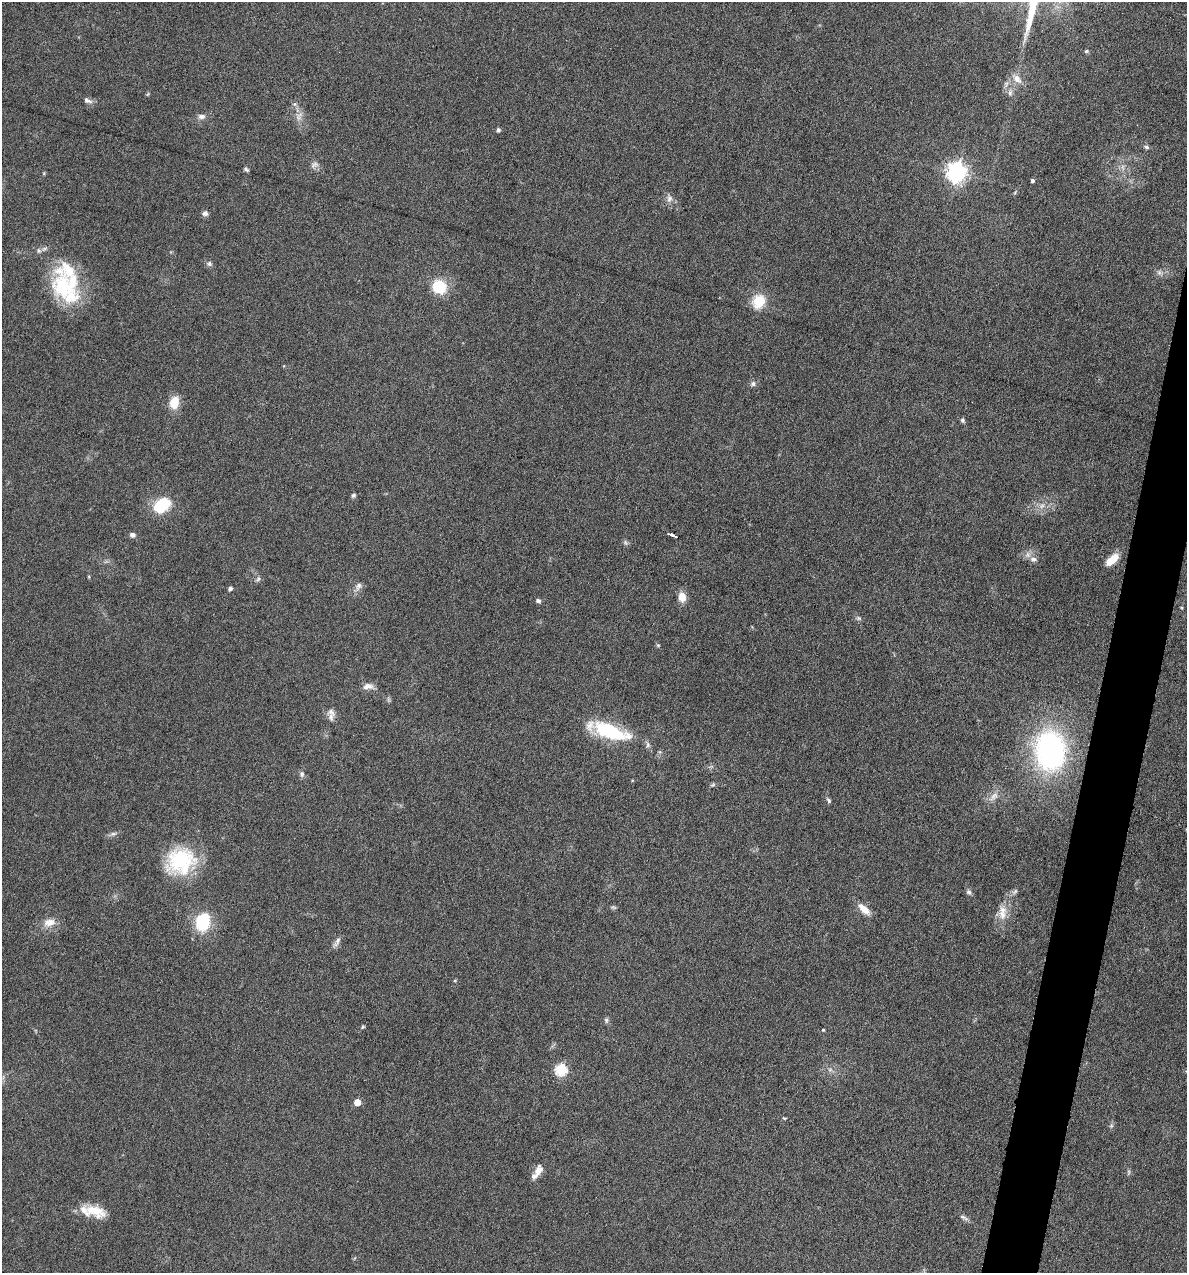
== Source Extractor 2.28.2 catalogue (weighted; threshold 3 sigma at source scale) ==
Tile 10 of 4 x 4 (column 2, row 3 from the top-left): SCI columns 1307-2491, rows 1272-2542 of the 5105 x 5085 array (HDU 1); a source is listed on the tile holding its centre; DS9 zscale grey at full resolution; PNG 1189 x 1275 px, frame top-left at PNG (2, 2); no overlay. Shown black and unused: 3% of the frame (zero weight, under 4 of 8 exposures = <1% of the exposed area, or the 3 px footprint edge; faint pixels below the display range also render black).
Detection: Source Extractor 2.28.2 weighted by HDU 2 'WHT'; one run over the whole footprint, this tile lists its part. Background 0.189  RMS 0.0062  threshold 0.0253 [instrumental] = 3 sigma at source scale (4.09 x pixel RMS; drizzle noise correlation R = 1.36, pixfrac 0.8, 0.05/0.05 arcsec/px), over >= 5 px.
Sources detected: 73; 3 too faint to see at this stretch — not listed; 5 inside a brighter listed object's ellipse — not listed separately; the other 65 listed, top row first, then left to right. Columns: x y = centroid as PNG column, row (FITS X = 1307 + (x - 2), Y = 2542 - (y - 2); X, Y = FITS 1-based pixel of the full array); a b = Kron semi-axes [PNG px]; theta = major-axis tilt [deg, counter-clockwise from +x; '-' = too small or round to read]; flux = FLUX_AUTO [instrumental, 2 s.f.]
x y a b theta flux
1086 51 6 4 22 0.78
1017 79 15 8 -49 4.5
1010 93 9 6 64 1.7
88 101 13 6 -21 2.3
295 104 6 4 -90 1.1
201 116 10 7 -7 2.4
298 118 9 6 -90 2.6
498 130 4 4 - 1.4
1146 147 7 5 -18 1.2
314 165 12 7 27 2.4
246 169 6 4 -39 1.2
956 172 7 7 - 330
1032 181 4 4 - 1.3
669 198 10 8 79 2.8
205 213 8 6 8 2
209 264 7 7 - 1.5
64 285 42 33 -49 43
439 287 13 12 - 21
759 301 16 13 62 14
753 384 7 6 - 1.7
174 403 15 10 75 9.2
962 420 7 5 -49 1.2
353 495 7 5 48 1
162 505 19 13 40 24
1042 506 8 6 44 2.2
132 535 7 5 -14 2.1
672 535 8 3 -22 3
625 542 8 3 -71 1
1033 559 10 7 -2 2.8
1112 560 16 7 39 9.3
258 579 7 4 46 1.1
358 586 12 7 63 2.7
230 588 4 4 - 1.8
682 597 11 8 -82 5.8
538 601 6 5 - 1.4
859 618 7 5 -21 1.2
658 645 5 5 - 0.74
368 686 15 8 0 3.4
331 712 13 10 -42 3.6
610 731 43 15 -20 40
1050 751 41 31 -88 130
302 774 8 5 81 1.5
713 785 8 4 9 0.94
994 796 17 8 43 4.4
829 800 7 5 -64 1.1
113 834 10 5 7 1.7
181 861 35 30 24 41
1015 891 9 5 42 1.5
969 892 8 6 -51 1.5
864 909 19 9 -41 6.1
1002 912 23 11 88 7.9
49 922 18 10 12 6.2
203 922 15 12 80 31
337 942 16 6 60 2.4
606 1020 7 5 -89 1.2
363 1027 5 4 - 0.74
823 1030 3 3 - 0.65
561 1069 6 6 - 56
830 1070 7 4 0 1.3
357 1102 5 5 - 9
784 1118 5 3 - 0.59
1111 1126 6 4 19 0.85
538 1171 14 8 62 5
94 1210 30 13 -22 12
963 1217 12 5 -25 1.8